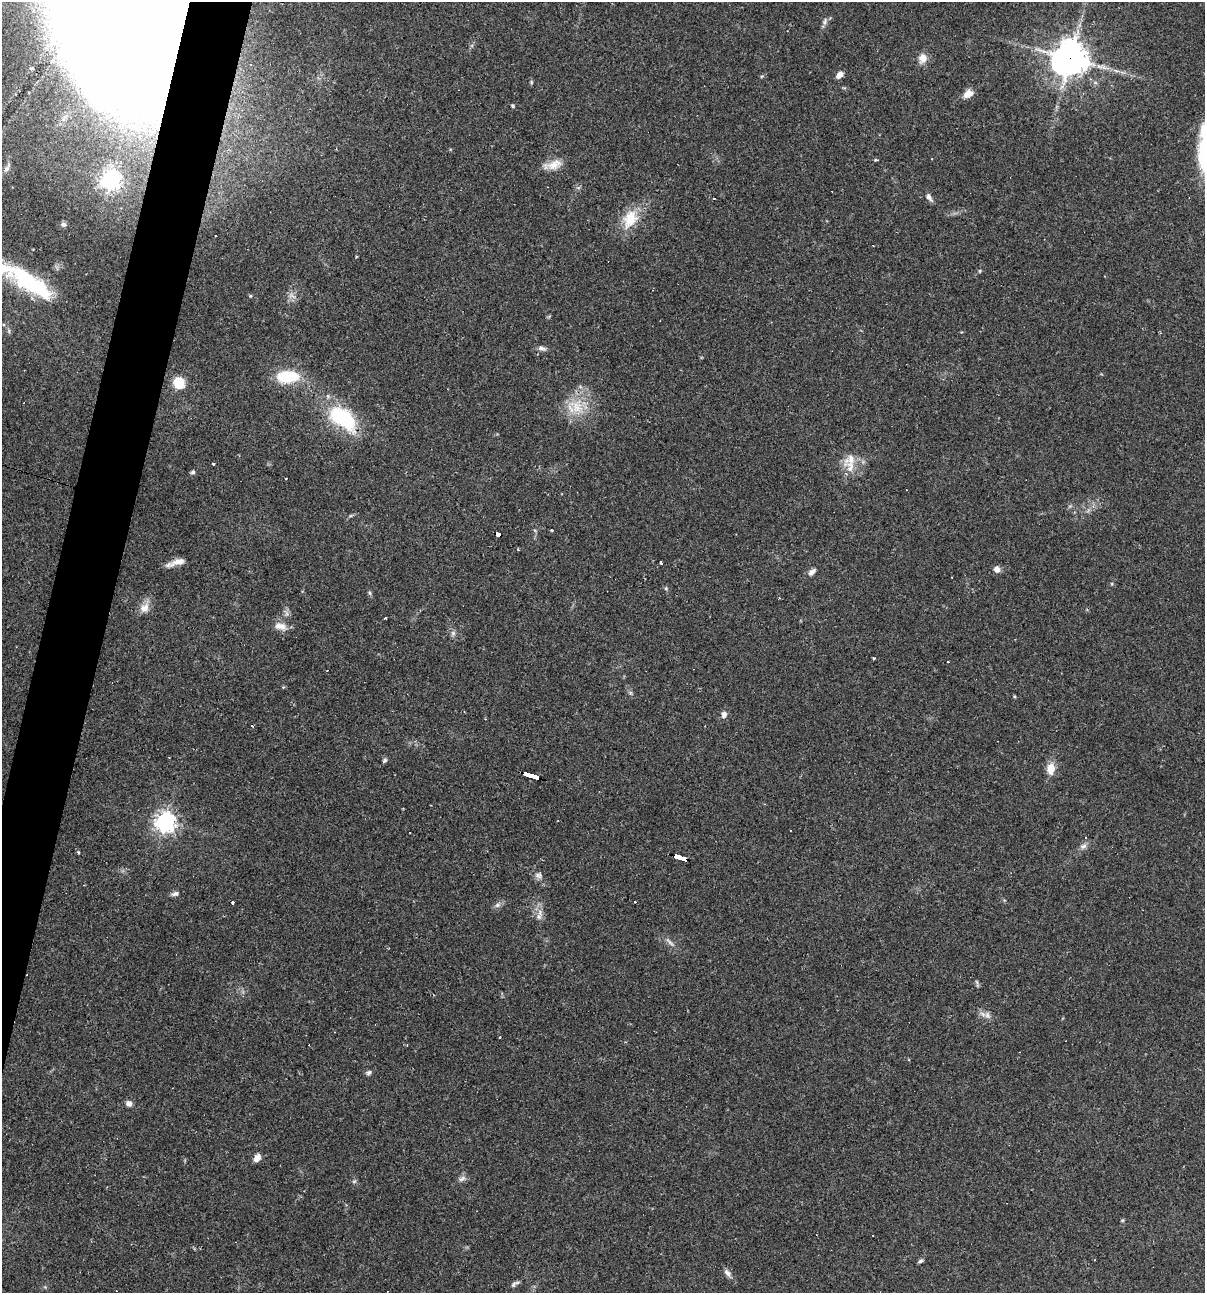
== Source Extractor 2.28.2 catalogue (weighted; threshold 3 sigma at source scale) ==
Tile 7 of 4 x 4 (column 3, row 2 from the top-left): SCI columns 2655-3857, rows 2584-3874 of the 5183 x 5166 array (HDU 1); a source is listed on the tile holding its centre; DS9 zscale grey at full resolution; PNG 1207 x 1295 px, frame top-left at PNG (2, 2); no overlay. Shown black and unused: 4% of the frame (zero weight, under 2 of 3 exposures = <1% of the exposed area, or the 3 px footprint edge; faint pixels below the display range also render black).
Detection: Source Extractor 2.28.2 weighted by HDU 2 'WHT'; one run over the whole footprint, this tile lists its part. Background 0.0497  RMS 0.0052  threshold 0.0232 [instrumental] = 3 sigma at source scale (4.5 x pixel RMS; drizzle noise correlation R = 1.50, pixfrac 1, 0.05/0.05 arcsec/px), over >= 5 px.
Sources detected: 85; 1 too faint to see at this stretch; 1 inside a brighter object's white glare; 8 cosmic-ray / hot-pixel residue — not listed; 3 inside a brighter listed object's ellipse — not listed separately; the other 72 listed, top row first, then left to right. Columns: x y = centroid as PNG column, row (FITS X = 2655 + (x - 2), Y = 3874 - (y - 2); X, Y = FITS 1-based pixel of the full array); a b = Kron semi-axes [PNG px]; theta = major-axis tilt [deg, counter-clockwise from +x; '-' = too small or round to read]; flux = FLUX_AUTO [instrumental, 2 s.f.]
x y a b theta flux
114 21 94 51 -68 3300
825 21 9 6 71 1.7
923 58 10 10 - 4.6
1070 58 11 11 - 930
839 75 8 5 45 3.1
531 82 5 5 - 0.62
968 94 13 8 25 4
512 106 5 4 - 0.63
1203 152 58 12 90 29
876 160 5 3 - 0.56
554 165 21 11 21 6.3
6 169 11 6 54 1.9
111 179 7 7 - 290
929 197 12 6 -53 1.8
714 198 2 2 - 0.73
630 219 27 18 65 14
63 224 8 6 -5 1.6
1105 276 2 2 - 0.39
26 280 40 23 -34 39
291 295 7 4 -71 1.6
250 296 5 4 - 0.53
542 348 12 5 -5 1.8
288 377 24 13 3 21
179 383 11 9 -62 13
577 407 22 16 84 14
343 418 31 16 -39 42
213 464 3 3 - 0.77
850 467 24 15 -54 8.2
193 472 5 5 - 0.98
286 478 2 2 - 0.68
498 534 6 4 -21 37
518 550 4 2 - 0.46
176 562 26 6 18 4.7
661 563 4 3 - 2.1
997 569 7 6 - 2.8
812 572 12 6 40 2.1
952 577 2 2 - 0.32
370 593 6 4 -87 0.8
144 608 14 11 50 4.7
385 618 3 2 - 0.55
280 626 17 10 -14 4.6
453 633 7 6 - 1.4
948 662 3 3 - 1
1014 696 4 3 - 0.61
724 714 9 7 82 2.3
252 726 3 3 - 1.6
385 760 6 5 - 0.92
1051 769 15 10 89 5.8
531 775 14 3 -17 150
165 822 7 7 - 330
1083 846 10 7 19 2
78 852 3 3 - 1.9
679 857 13 4 -19 120
539 875 11 7 -6 2
175 894 10 5 13 1.7
233 902 3 3 - 2.3
635 902 3 3 - 0.89
497 905 7 5 45 1.5
539 917 11 8 67 2.7
670 942 17 3 -43 1.7
977 983 10 3 -80 0.78
987 1015 10 7 -61 2.2
500 1038 3 2 - 1.2
407 1045 3 3 - 0.36
369 1072 7 5 32 1.3
129 1103 7 7 - 2.2
257 1158 9 6 54 3.4
462 1179 11 6 37 1.8
354 1181 6 4 19 0.74
921 1261 7 5 38 0.97
727 1273 12 7 -55 2.2
514 1285 11 5 56 1.2
Overlapping masked pixels (flux is a lower limit): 5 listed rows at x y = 114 21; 1070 58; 498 534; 531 775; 679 857
Isophote crosses this tile's border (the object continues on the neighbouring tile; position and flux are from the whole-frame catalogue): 2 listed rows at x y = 114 21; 1203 152
Unlisted compact peaks at least as high as the median listed source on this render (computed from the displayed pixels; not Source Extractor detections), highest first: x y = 874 658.